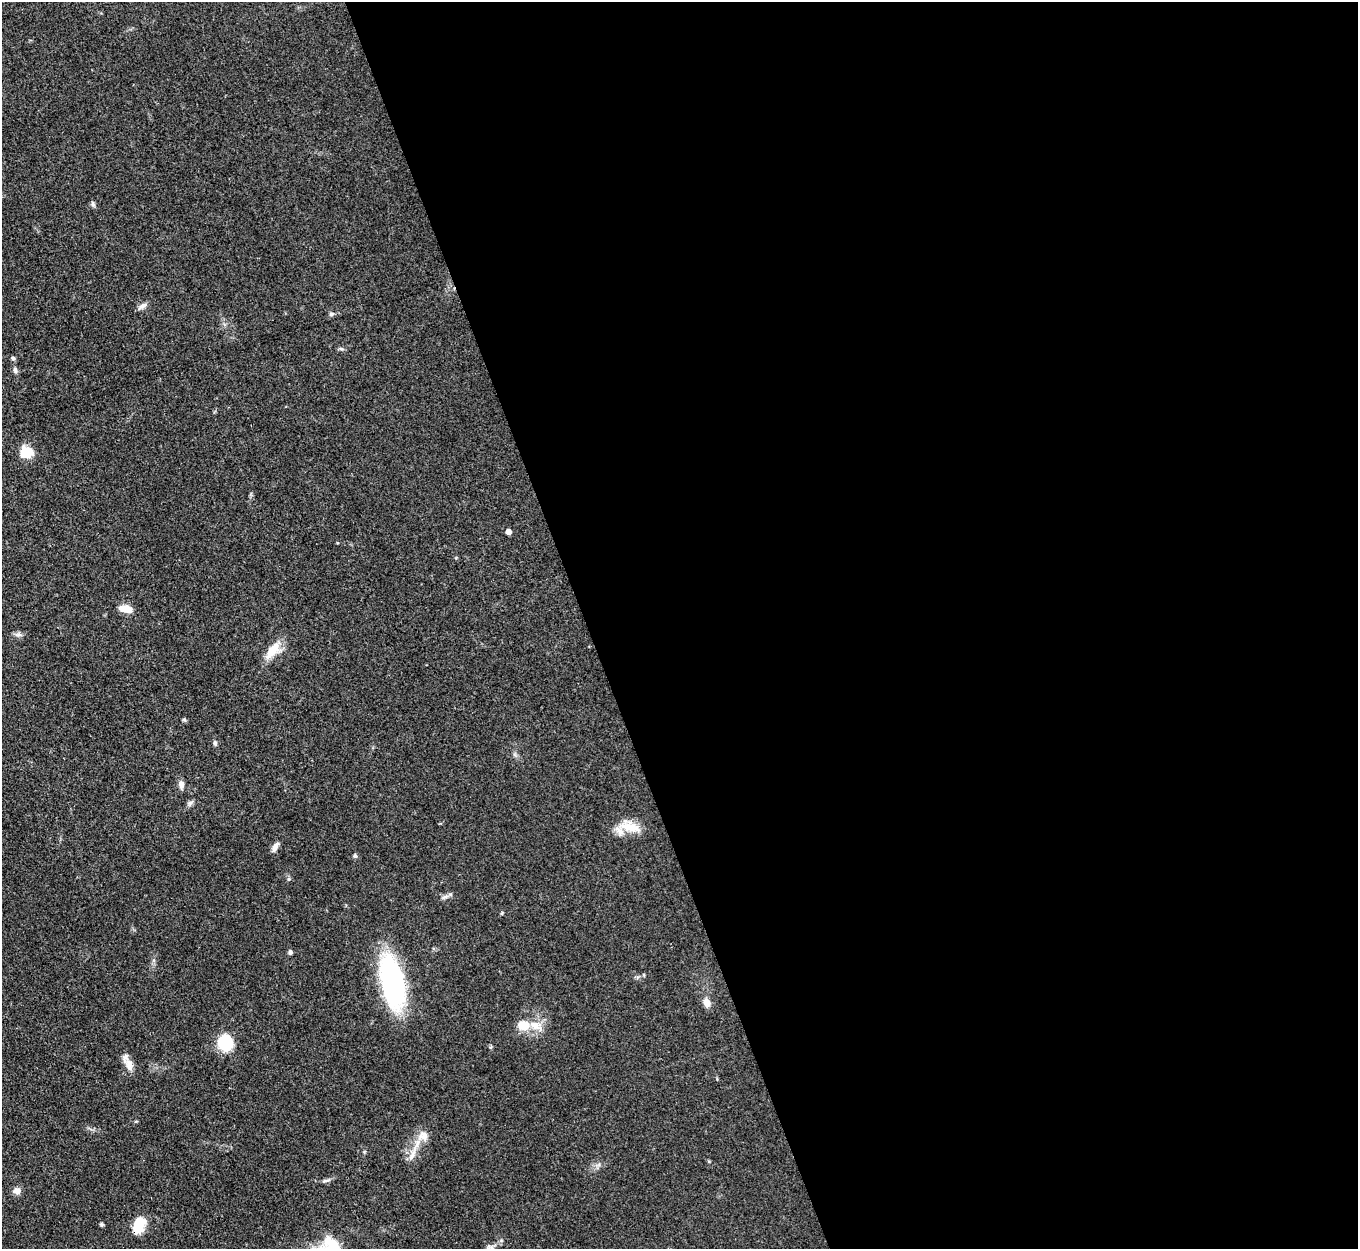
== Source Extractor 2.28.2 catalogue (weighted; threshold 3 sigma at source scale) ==
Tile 8 of 4 x 4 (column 4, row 2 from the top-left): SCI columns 4070-5425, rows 2770-4016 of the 5427 x 5413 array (HDU 1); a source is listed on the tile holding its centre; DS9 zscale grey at full resolution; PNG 1360 x 1251 px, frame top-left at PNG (2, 2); no overlay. Shown black and unused: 57% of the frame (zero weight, under 3 of 4 exposures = <1% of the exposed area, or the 3 px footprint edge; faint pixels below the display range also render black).
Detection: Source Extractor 2.28.2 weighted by HDU 2 'WHT'; one run over the whole footprint, this tile lists its part. Background 0.0823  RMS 0.0061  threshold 0.0273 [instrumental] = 3 sigma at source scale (4.5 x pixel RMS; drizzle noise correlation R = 1.50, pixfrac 1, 0.05/0.05 arcsec/px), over >= 5 px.
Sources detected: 38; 4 inside a brighter listed object's ellipse — not listed separately; the other 34 listed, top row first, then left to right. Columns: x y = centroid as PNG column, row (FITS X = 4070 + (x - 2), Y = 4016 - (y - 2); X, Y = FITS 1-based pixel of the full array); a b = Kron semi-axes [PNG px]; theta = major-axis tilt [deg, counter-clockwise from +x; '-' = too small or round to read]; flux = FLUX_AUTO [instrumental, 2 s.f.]
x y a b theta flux
93 204 8 5 -76 1.3
142 306 15 5 30 2.6
331 314 6 5 - 1.4
341 349 7 4 -18 0.95
13 358 6 5 - 1.1
15 370 8 5 -80 1.5
26 452 16 13 -7 11
508 532 4 4 - 4.8
126 609 16 8 -14 7
19 635 10 4 0 1.8
273 650 24 12 49 11
184 719 6 4 -20 0.8
215 743 7 4 -81 1.3
181 784 11 7 -90 2.8
190 803 10 5 63 1.7
630 827 30 12 -14 12
275 847 12 5 58 3
355 856 6 5 - 1.1
289 879 6 4 71 0.79
445 897 10 5 24 1.9
502 913 6 3 72 0.61
290 952 5 5 - 1.4
392 982 55 22 -78 96
707 1003 11 8 -73 4.5
523 1025 17 14 7 9.5
225 1043 14 12 -77 30
129 1065 21 9 -70 5.7
136 1121 6 3 19 0.59
417 1143 17 7 65 6.5
326 1180 13 4 7 1.6
17 1191 9 8 - 3.6
102 1225 4 4 - 0.9
139 1225 19 11 71 15
488 1248 9 7 34 2
Overlapping masked pixels (flux is a lower limit): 1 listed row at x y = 139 1225
Isophote crosses this tile's border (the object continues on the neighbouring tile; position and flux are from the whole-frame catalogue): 1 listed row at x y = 488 1248